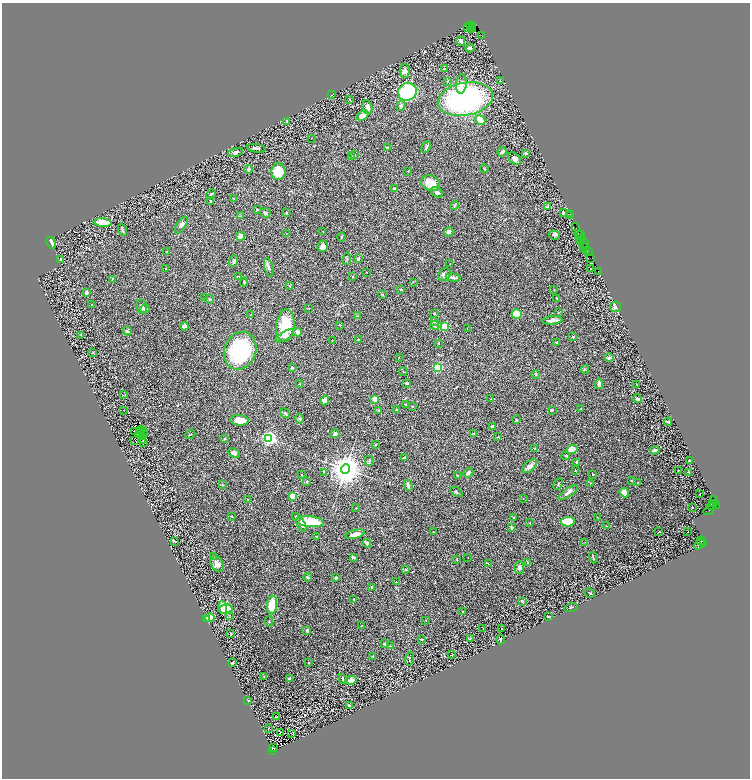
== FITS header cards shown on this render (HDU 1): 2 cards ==
NAXIS1  =                 1496
NAXIS2  =                 1552

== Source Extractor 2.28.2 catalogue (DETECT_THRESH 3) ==
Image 1496 x 1552 px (HDU 1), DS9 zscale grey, zoomed out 1/2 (1 PNG px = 2 x 2 image px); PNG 752 x 780 px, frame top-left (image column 1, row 1551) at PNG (2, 3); each listed source drawn as its Kron ellipse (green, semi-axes under 4 px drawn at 4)
Background 0.743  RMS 0.038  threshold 0.113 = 3 sigma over >= 5 px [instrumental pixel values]
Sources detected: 360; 70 cannot appear on this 1/2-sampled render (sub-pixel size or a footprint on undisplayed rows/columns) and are neither listed nor drawn; the other 290 listed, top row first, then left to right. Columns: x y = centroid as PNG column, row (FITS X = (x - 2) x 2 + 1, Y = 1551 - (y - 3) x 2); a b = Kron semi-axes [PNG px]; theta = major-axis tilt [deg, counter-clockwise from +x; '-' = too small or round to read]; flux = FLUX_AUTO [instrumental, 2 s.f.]
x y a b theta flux
473 25 2 1 - 300
470 26 2 1 - 47
468 27 4 3 - 350
473 27 2 2 - 810
472 29 3 2 - 430
482 36 2 1 - 23
461 41 5 3 - 31
470 48 4 3 - 16
444 68 2 2 - 2.9
405 71 7 5 -88 39
447 81 2 2 - 4.2
500 81 3 2 - 4.6
461 84 10 5 86 44
407 92 9 8 - 730
332 95 2 2 - 9.3
465 99 28 16 11 1600
350 100 3 2 - 4.3
401 106 5 3 - 12
367 107 7 5 -74 36
363 116 6 4 40 44
480 120 5 4 - 69
286 121 3 3 - 10
311 138 2 1 - 2
387 147 3 2 - 8.3
426 147 6 3 64 14
256 148 9 3 -8 20
235 152 7 4 15 22
502 152 5 3 - 22
526 153 3 2 - 19
354 155 4 2 - 3.2
352 157 3 2 - 4.7
514 159 7 5 -42 31
249 169 4 3 - 12
484 169 4 2 - 9
408 171 2 2 - 4.1
279 172 8 7 - 170
431 183 10 7 -20 110
394 188 3 3 - 9
437 192 6 4 -32 25
211 194 5 3 - 11
234 198 3 2 - 6.2
210 202 4 2 - 5.8
454 205 5 3 - 9.2
547 206 3 3 - 12
257 209 3 2 - 6
265 213 5 4 - 13
286 213 3 3 - 5.1
563 213 3 2 - 15
569 214 3 2 - 140
241 216 4 3 - 6.9
571 216 2 2 - 46
103 222 9 3 -4 220
181 225 9 4 57 21
576 227 3 1 - 89
122 230 6 2 -69 16
323 231 2 1 - 2
449 232 4 4 - 21
579 233 2 1 - 44
286 234 2 1 - 1.6
554 235 6 4 -16 16
580 235 4 2 - 110
241 236 4 4 - 46
342 237 4 2 - 5.4
580 238 3 2 - 160
581 241 3 1 - 39
51 242 6 2 -66 48
585 243 5 2 - 130
323 246 6 5 - 22
583 247 3 1 - 150
585 248 3 1 - 80
587 250 4 2 - 210
167 252 2 2 - 3.9
589 252 3 1 - 54
591 258 3 1 - 62
60 259 4 3 - 5.8
347 259 6 3 81 8.8
358 259 4 2 - 19
234 261 6 3 69 16
450 264 2 1 - 1.5
269 267 9 4 -76 19
166 269 2 1 - 2.7
590 269 2 1 - 4.4
598 271 3 2 - 130
366 272 2 1 - 2.3
444 275 7 5 43 31
238 276 2 1 - 3.2
352 277 3 2 - 7.2
453 278 7 4 -8 20
112 279 3 2 - 7
244 282 4 2 - 9.9
413 282 2 2 - 2.9
290 286 4 2 - 4.3
401 289 4 2 - 5
554 290 2 2 - 4.1
86 292 3 2 - 24
382 295 3 2 - 5.7
205 297 4 2 - 5.2
557 298 3 3 - 4.8
210 299 4 3 - 7.2
92 304 3 3 - 3.7
142 306 7 5 -77 25
616 307 5 5 - 23
309 308 3 2 - 3.2
145 309 4 3 - 10
558 312 3 2 - 2.7
435 314 3 2 - 5
517 314 5 5 - 83
251 315 3 2 - 3
358 316 3 2 - 4
552 320 10 3 5 29
434 321 4 3 - 6.8
285 325 16 9 83 240
339 325 3 2 - 2.6
435 325 4 3 - 11
184 326 4 4 - 22
445 326 3 3 - 390
467 329 2 1 - 2.4
127 331 4 3 - 10
298 332 4 3 - 42
81 335 3 3 - 5
285 336 10 4 31 24
573 337 3 3 - 9.1
332 340 2 2 - 2.2
358 340 3 2 - 5.1
438 343 3 2 - 4.7
557 343 2 2 - 26
240 351 19 16 70 630
93 353 3 3 - 4.6
399 358 2 1 - 1.9
609 358 4 3 - 13
292 367 3 3 - 6.1
438 367 3 3 - 800
585 369 4 2 - 3.9
403 372 4 2 - 3.8
536 374 4 4 - 8.1
406 383 3 2 - 7.6
299 384 3 2 - 2.7
599 384 5 3 - 23
637 385 2 1 - 2.1
123 395 2 2 - 3.2
375 399 2 2 - 190
491 399 3 2 - 4.8
637 399 4 3 - 15
325 400 5 3 - 30
405 405 2 2 - 18
412 406 2 1 - 2.8
396 409 3 3 - 5.9
581 409 2 2 - 2.5
124 410 2 1 - 2.9
379 410 4 3 - 6.3
552 410 3 2 - 7.1
285 413 5 3 - 13
300 419 5 3 - 7.1
240 420 9 5 -5 97
516 420 3 2 - 3.8
668 422 4 2 - 11
493 426 3 3 - 19
142 429 2 2 - 2.6
140 430 2 1 - 2.5
143 431 2 1 - 2.5
135 432 2 1 - 2.8
139 433 2 1 - 0.38
143 434 2 1 - 3.9
190 434 5 2 - 4.5
335 434 4 4 - 23
474 434 4 2 - 15
142 437 2 1 - 5.3
498 437 3 2 - 3
269 438 3 3 - 2400
224 439 2 2 - 7.6
135 441 2 1 - 1.7
142 441 3 1 - 3.6
144 443 2 1 - 2.7
376 444 2 2 - 7
534 448 3 2 - 4
572 449 5 4 - 57
654 450 5 2 - 22
234 453 6 4 -26 32
566 456 4 2 - 6
404 458 2 2 - 34
689 460 2 2 - 11
369 461 5 3 - 7.7
577 462 3 3 - 19
530 466 9 5 40 29
345 469 4 4 - 16000
678 470 2 1 - 2.4
575 471 3 2 - 3
323 472 2 2 - 2.5
688 472 3 2 - 5.9
468 473 5 3 - 18
593 474 3 3 - 6.2
301 475 2 2 - 3
457 475 4 3 - 4.3
631 480 3 2 - 4.4
307 482 3 2 - 6
590 483 2 2 - 3.4
638 483 2 2 - 13
558 484 6 2 62 7.2
222 485 3 3 - 5.2
408 485 6 3 -72 16
456 492 7 3 -30 11
568 492 11 4 34 25
624 493 5 4 - 63
699 494 2 1 - 40
293 496 2 2 - 280
523 498 2 1 - 1.8
248 499 3 2 - 5.5
713 500 3 1 - 19
713 503 2 1 - 460
712 505 5 3 - 520
716 505 2 1 - 37
692 507 2 1 - 4.1
356 508 2 2 - 2.4
709 510 5 2 - 13
231 516 3 2 - 4.5
296 517 3 2 - 5.8
514 517 2 2 - 4.1
598 518 3 2 - 4.7
309 521 14 5 -6 240
568 521 7 5 3 140
530 523 2 2 - 3.2
301 525 7 3 -64 15
607 526 4 2 - 4.8
511 528 3 2 - 30
433 532 2 2 - 4.6
659 532 3 2 - 2
687 532 2 1 - 47
355 534 10 3 15 49
316 536 3 2 - 3.2
175 541 2 2 - 7.4
701 541 2 1 - 210
585 542 2 1 - 2
367 543 4 3 - 37
700 543 7 3 50 670
704 543 2 1 - 26
213 557 3 2 - 4.3
353 557 4 3 - 14
468 558 2 1 - 1.7
593 558 6 1 -72 4.9
457 559 4 2 - 4.2
527 563 2 2 - 5.6
217 564 8 6 -57 41
488 564 3 2 - 3.5
519 568 6 5 - 18
406 570 3 3 - 7.3
308 577 4 2 - 12
336 578 3 3 - 14
396 582 2 1 - 2.6
372 587 3 2 - 8.9
590 593 5 2 - 6.1
354 600 4 3 - 8.9
522 601 2 2 - 34
272 605 9 5 84 170
223 607 6 4 -76 63
571 607 7 3 15 6.1
225 609 7 4 8 150
462 611 2 2 - 17
230 615 3 3 - 9.3
548 616 4 2 - 3.6
206 618 3 3 - 10
210 618 5 4 - 47
426 620 2 2 - 3.5
269 621 5 2 - 5.3
361 626 2 2 - 2.6
483 628 2 1 - 1.7
501 629 3 2 - 3.1
307 630 3 2 - 24
231 633 3 2 - 5.4
422 639 2 2 - 6.2
470 639 3 2 - 3
501 639 5 2 - 6.2
385 644 3 2 - 17
390 646 2 1 - 2.3
452 655 3 2 - 2.5
373 656 2 2 - 2.5
410 659 7 2 80 6.3
232 663 4 3 - 14
309 663 3 3 - 4.6
264 676 3 2 - 2.3
289 679 3 3 - 18
343 679 5 3 - 13
351 680 6 4 12 51
248 700 2 2 - 3.7
349 705 3 3 - 6.8
277 716 2 1 - 8.6
268 728 2 1 - 9.7
280 733 2 1 - 49
292 734 4 2 - 3.9
273 748 2 1 - 33
273 750 2 2 - 400
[70 sub-pixel or undisplayed-footprint detections neither listed nor drawn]